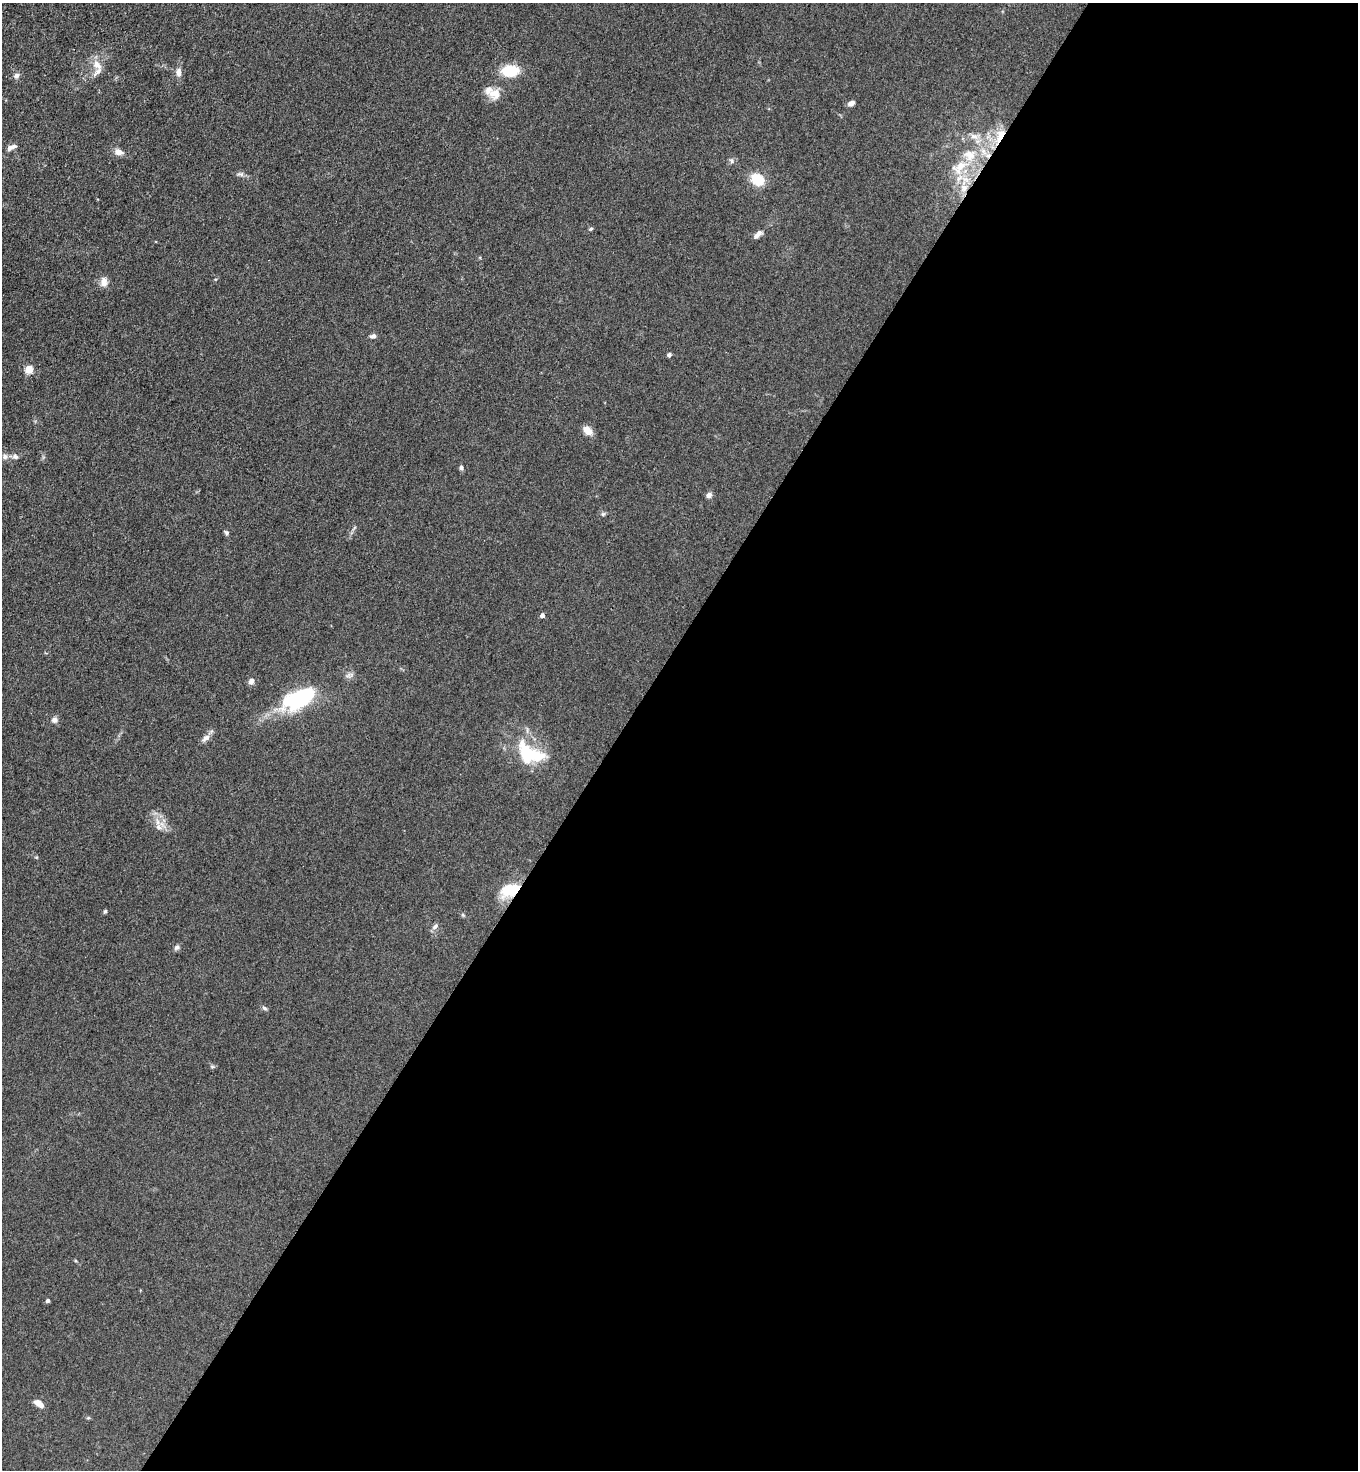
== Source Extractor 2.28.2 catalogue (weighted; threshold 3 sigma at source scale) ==
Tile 12 of 4 x 4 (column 4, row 3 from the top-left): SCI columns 4268-5623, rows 1506-2973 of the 5963 x 5945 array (HDU 1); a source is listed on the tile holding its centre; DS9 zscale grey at full resolution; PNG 1360 x 1472 px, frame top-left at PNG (2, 3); no overlay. Shown black and unused: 55% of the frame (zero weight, under 3 of 4 exposures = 5% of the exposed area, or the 3 px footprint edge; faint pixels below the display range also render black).
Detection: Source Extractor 2.28.2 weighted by HDU 2 'WHT'; one run over the whole footprint, this tile lists its part. Background 0.103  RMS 0.0074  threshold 0.0333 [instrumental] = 3 sigma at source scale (4.5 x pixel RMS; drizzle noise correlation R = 1.50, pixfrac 1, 0.05/0.05 arcsec/px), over >= 5 px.
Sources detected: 52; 2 inside a brighter object's white glare — not listed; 5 inside a brighter listed object's ellipse — not listed separately; the other 45 listed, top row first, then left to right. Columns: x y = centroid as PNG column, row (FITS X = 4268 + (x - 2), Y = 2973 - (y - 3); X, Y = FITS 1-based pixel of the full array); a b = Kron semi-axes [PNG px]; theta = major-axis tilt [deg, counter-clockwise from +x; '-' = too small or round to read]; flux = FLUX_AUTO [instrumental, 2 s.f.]
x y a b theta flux
97 64 16 9 -53 7.2
510 71 16 11 4 23
178 72 11 7 -87 3.8
16 76 8 7 - 2.4
495 94 18 14 -9 8.6
851 103 7 5 31 3.5
1000 135 20 9 66 12
974 136 12 7 -7 4.1
13 146 9 6 16 2.6
118 152 10 7 -17 4.7
732 161 7 4 -89 1.3
959 167 29 17 37 22
240 174 10 6 -7 2.2
757 179 15 12 -35 15
964 187 20 10 89 14
591 229 5 4 - 1
758 234 12 6 41 3.7
104 282 12 9 85 4.9
373 336 8 5 15 2.3
669 354 5 4 - 1.6
29 369 5 5 - 24
588 431 11 7 -38 7.4
5 457 8 7 - 3
15 457 9 7 -17 2.3
461 468 5 5 - 1.6
709 495 7 6 - 2.9
603 514 6 5 - 1.2
227 533 7 5 -58 1.4
542 615 4 4 - 3
251 681 8 6 69 3.2
301 698 27 13 32 86
54 720 8 8 - 2.8
206 738 13 7 40 3.8
533 755 38 16 -11 28
159 827 11 7 -30 4.4
36 857 5 3 - 0.71
510 890 22 13 20 23
105 911 5 4 - 1.1
463 915 6 4 -46 0.94
435 926 10 6 40 2.3
177 947 8 6 43 1.8
264 1008 7 5 -33 1.5
48 1301 5 4 - 1.6
38 1402 9 7 -20 4.5
88 1418 6 3 17 0.78
Overlapping masked pixels (flux is a lower limit): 3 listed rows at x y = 1000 135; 964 187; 510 890